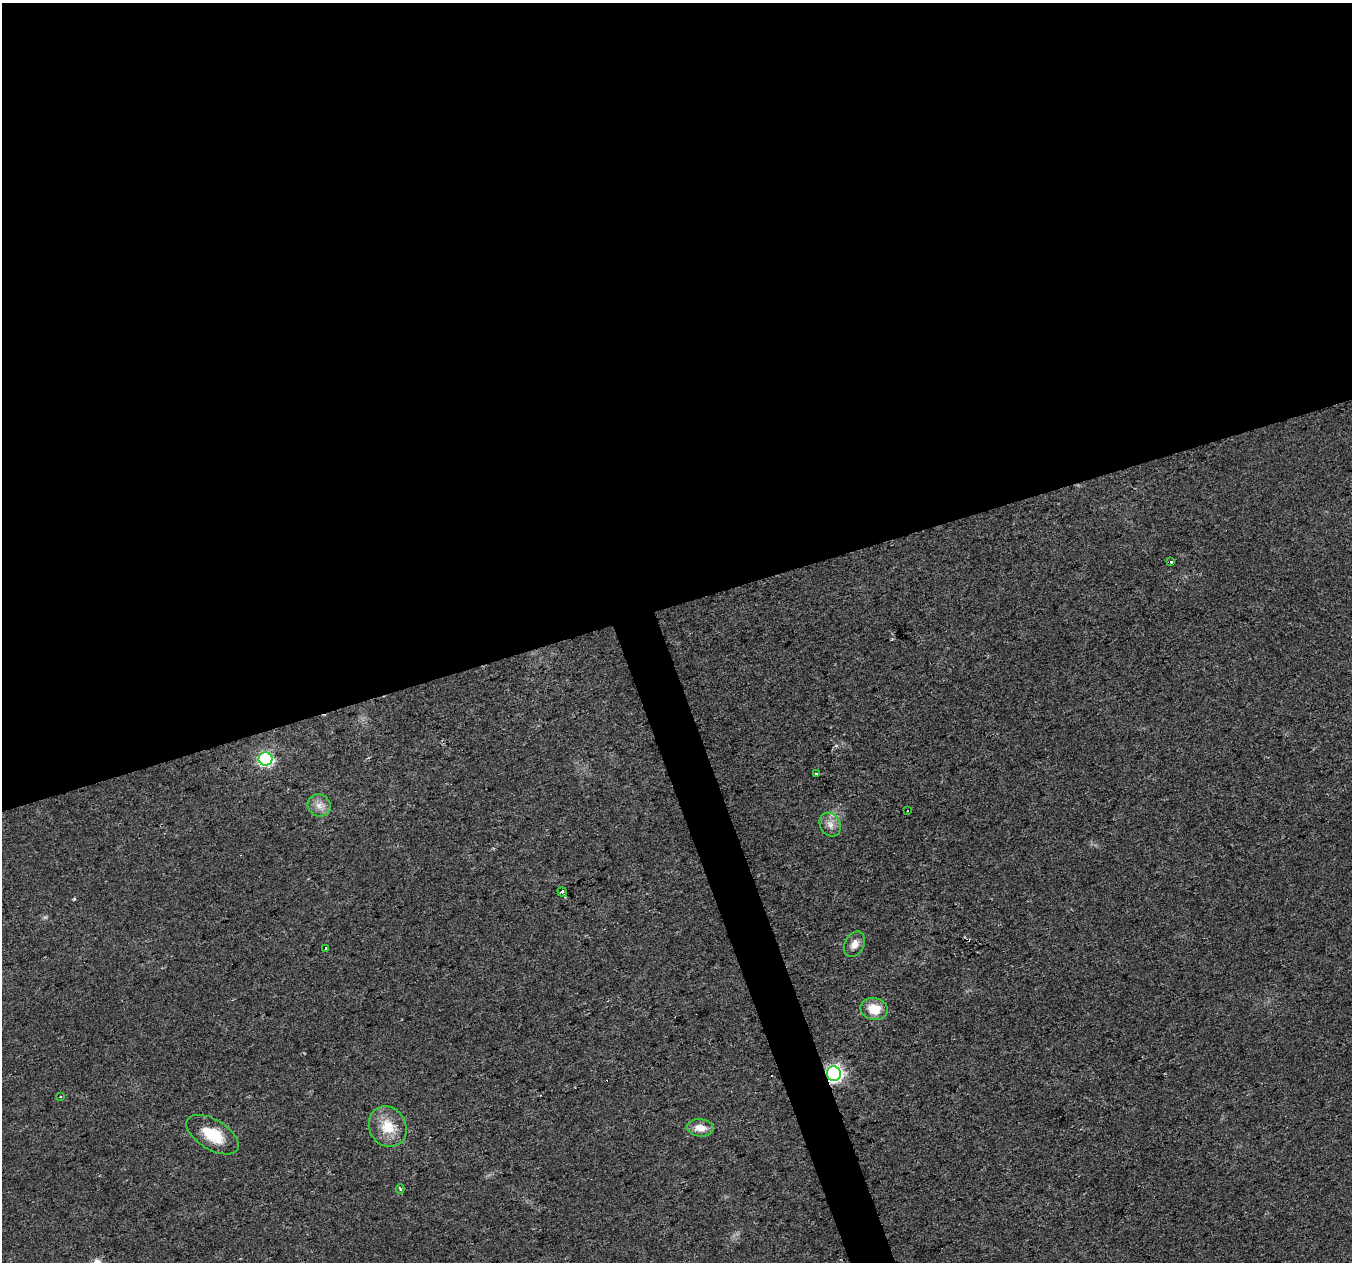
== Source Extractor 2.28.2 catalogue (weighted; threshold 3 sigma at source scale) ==
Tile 2 of 4 x 4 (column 2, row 1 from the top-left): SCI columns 1351-2700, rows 3901-5160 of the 5401 x 5226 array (HDU 1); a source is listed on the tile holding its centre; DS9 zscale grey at full resolution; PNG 1354 x 1264 px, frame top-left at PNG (2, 3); each listed source drawn as its Kron ellipse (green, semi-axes under 4 px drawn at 4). Shown black and unused: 50% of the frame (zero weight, under 2 of 3 exposures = <1% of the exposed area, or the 3 px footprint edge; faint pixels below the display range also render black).
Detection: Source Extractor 2.28.2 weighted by HDU 2 'WHT'; one run over the whole footprint, this tile lists its part. Background 0.041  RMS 0.0055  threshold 0.0249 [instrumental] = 3 sigma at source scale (4.5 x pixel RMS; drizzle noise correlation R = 1.50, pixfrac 1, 0.0396/0.0396 arcsec/px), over >= 5 px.
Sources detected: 18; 2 cosmic-ray / hot-pixel residue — neither listed nor drawn; the other 16 listed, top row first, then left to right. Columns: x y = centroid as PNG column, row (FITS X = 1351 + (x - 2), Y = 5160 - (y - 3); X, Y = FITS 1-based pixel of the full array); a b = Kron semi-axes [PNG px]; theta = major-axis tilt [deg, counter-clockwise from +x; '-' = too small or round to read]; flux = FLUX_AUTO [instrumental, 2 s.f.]
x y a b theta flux
1171 561 3 3 - 2.9
265 759 7 6 - 110
816 774 3 3 - 0.75
319 805 12 11 - 4.5
908 811 3 2 - 0.58
830 824 12 10 -61 4.3
562 892 5 3 - 9.5
854 944 13 9 61 4.4
326 948 3 3 - 3.4
874 1009 14 11 -13 11
834 1074 7 7 - 170
60 1096 3 2 - 0.53
388 1127 21 18 -61 14
700 1128 13 8 -4 6.1
212 1135 29 15 -31 17
400 1189 5 3 - 1.1
Overlapping masked pixels (flux is a lower limit): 1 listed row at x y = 834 1074